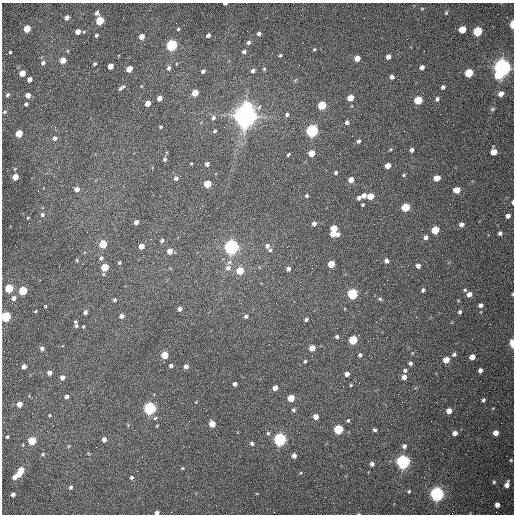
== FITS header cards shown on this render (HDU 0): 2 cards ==
NAXIS1  =                  512 /fastest changing axis
NAXIS2  =                  512 /next to fastest changing axis

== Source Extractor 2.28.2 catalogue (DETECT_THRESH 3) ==
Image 512 x 512 px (HDU 0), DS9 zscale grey, 1 PNG px = 1 image px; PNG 516 x 516 px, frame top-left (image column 1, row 512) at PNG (2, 3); no overlay
Background 1530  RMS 23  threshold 70.1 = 3 sigma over >= 5 px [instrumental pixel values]
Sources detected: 219; all 219 listed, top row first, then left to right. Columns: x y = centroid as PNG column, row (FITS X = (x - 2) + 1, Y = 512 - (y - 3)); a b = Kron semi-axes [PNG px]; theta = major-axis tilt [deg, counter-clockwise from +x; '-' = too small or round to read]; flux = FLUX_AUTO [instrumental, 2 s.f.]
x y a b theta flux
225 4 4 2 - 3.6e+03
422 8 5 3 - 1.4e+03
97 13 6 5 - 5.1e+03
446 13 4 4 - 1.7e+03
67 17 5 4 - 7.9e+03
100 21 5 4 - 6.3e+04
512 24 5 3 - 2.9e+04
27 29 5 4 - 3.1e+04
178 29 4 3 - 1.7e+03
462 29 5 5 - 3.2e+04
477 31 5 5 - 9.6e+04
78 32 5 4 - 1.0e+04
84 32 4 3 - 1.2e+03
259 34 5 4 - 3.9e+03
96 35 4 3 - 2.6e+03
208 35 4 3 - 4.2e+03
51 36 3 2 - 1.5e+03
142 37 5 5 - 1.1e+04
248 42 5 5 - 3.6e+03
171 45 5 5 - 2.6e+05
314 49 5 4 - 1.7e+03
321 49 2 2 - 8.5e+02
68 51 6 3 -71 1.5e+03
10 52 3 3 - 1.7e+03
244 52 5 4 - 3.4e+03
280 55 4 4 - 2.0e+03
388 57 4 4 - 7.6e+03
357 58 5 4 - 1.5e+04
63 60 5 4 - 1.8e+04
43 63 6 5 - 3.8e+03
94 64 4 3 - 2.1e+03
110 66 5 4 - 1.5e+04
422 67 5 4 - 6.6e+03
502 67 6 6 - 1.1e+06
169 68 6 5 - 3.5e+03
129 69 5 4 - 2.0e+04
264 69 5 4 - 1.8e+03
203 71 4 3 - 3.4e+03
253 71 6 5 - 4.2e+03
22 73 5 4 - 1.9e+04
469 73 5 5 - 5.6e+04
498 75 6 6 - 4.6e+04
392 77 5 5 - 4.9e+03
30 79 5 4 - 8.8e+03
443 87 5 4 - 3.8e+03
120 88 7 4 48 3.3e+03
195 93 5 4 - 2.6e+04
105 94 2 2 - 6.8e+02
501 94 6 5 - 8.9e+03
7 95 5 4 - 2.5e+03
28 95 4 4 - 1.1e+04
159 98 5 4 - 1.0e+04
350 98 5 4 - 2.2e+04
437 99 6 5 - 3.5e+03
418 100 5 5 - 6.1e+04
148 103 5 4 - 1.4e+04
26 104 4 3 - 3.0e+03
322 105 5 5 - 6.9e+04
247 106 6 6 - 5.7e+04
492 109 7 4 27 2.4e+03
5 112 5 4 - 1.8e+03
287 115 5 4 - 3.0e+03
245 116 8 7 - 2.2e+06
213 118 6 5 - 3.5e+03
347 122 5 4 - 4.2e+03
160 127 4 3 - 1.8e+03
293 128 2 2 - 7.2e+02
215 131 5 4 - 1.9e+03
312 131 6 5 - 3.5e+05
19 133 5 4 - 4.3e+04
55 138 6 5 - 4.6e+03
358 141 5 4 - 3.0e+03
391 149 4 3 - 1.3e+03
412 150 5 4 - 3.9e+03
494 152 5 5 - 2.1e+04
312 153 5 4 - 2.3e+04
288 155 4 2 - 1.9e+03
165 159 5 4 - 2.5e+03
191 163 4 3 - 1.2e+03
207 164 4 4 - 4.2e+03
388 166 5 4 - 1.3e+04
336 173 4 4 - 2.7e+03
404 175 5 3 - 1.6e+03
15 177 5 4 - 2.4e+04
176 178 5 5 - 3.7e+03
437 178 5 5 - 1.8e+04
351 180 5 4 - 1.2e+04
207 184 5 5 - 3.5e+04
299 187 2 2 - 9.5e+02
77 189 5 5 - 8.2e+03
456 190 5 5 - 2.6e+04
307 196 4 4 - 2.3e+03
364 196 5 4 - 7.1e+03
370 196 5 5 - 2.3e+04
359 198 4 3 - 4.2e+03
512 202 4 2 - 2.8e+03
363 205 3 3 - 1.7e+03
405 207 5 5 - 6.7e+04
42 215 5 5 - 3.6e+03
508 216 5 4 - 6.5e+03
28 218 5 3 - 1.3e+03
136 222 4 4 - 6.0e+03
314 224 4 4 - 6.0e+03
462 224 4 4 - 5.6e+03
334 228 5 5 - 2.7e+04
435 230 5 5 - 4.9e+04
500 233 5 5 - 4.1e+03
333 234 5 4 - 1.3e+04
338 234 5 4 - 4.5e+03
426 237 5 4 - 5.2e+03
162 240 6 5 - 2.7e+03
103 244 5 5 - 4.5e+04
141 246 5 4 - 1.5e+04
267 246 6 5 - 4.6e+03
231 247 6 5 - 7.2e+05
270 250 5 5 - 2.3e+03
170 251 5 5 - 1.3e+04
101 258 5 4 - 3.1e+03
77 260 5 3 - 1.5e+03
386 261 5 5 - 4.7e+03
119 263 3 3 - 1.8e+03
331 264 5 5 - 2.9e+04
418 266 4 4 - 5.4e+03
105 267 5 5 - 4.2e+04
228 268 9 7 44 7.6e+03
288 269 5 4 - 4.5e+03
240 271 5 5 - 3.8e+04
9 288 5 5 - 7.0e+04
423 290 4 3 - 2.7e+03
465 290 5 4 - 2.0e+03
23 291 5 5 - 8.1e+04
352 294 5 5 - 1.7e+05
469 294 5 4 - 8.8e+03
513 294 4 3 - 1.4e+03
14 298 5 5 - 6.2e+03
380 299 5 5 - 1.9e+03
115 300 4 4 - 2.7e+03
276 303 2 2 - 1.0e+03
480 305 4 4 - 4.6e+03
45 306 3 3 - 1.5e+03
180 309 4 4 - 5.3e+03
85 312 4 4 - 3.8e+03
460 312 4 3 - 2.6e+03
121 316 4 4 - 6.0e+03
246 316 5 4 - 3.8e+03
6 317 5 5 - 1.4e+05
306 319 4 3 - 3.2e+03
381 319 2 2 - 1.1e+03
75 322 4 3 - 1.8e+03
76 326 4 4 - 2.6e+03
83 327 3 3 - 1.4e+03
337 337 4 4 - 2.6e+03
353 340 5 5 - 6.7e+04
512 344 6 3 -85 2.4e+04
312 348 5 4 - 1.7e+04
42 349 5 5 - 4.5e+03
454 354 5 5 - 3.2e+03
165 355 5 5 - 3.4e+04
360 355 4 3 - 2.6e+03
472 357 5 4 - 1.1e+04
446 360 5 4 - 1.9e+04
305 361 3 3 - 2.0e+03
410 363 4 4 - 3.2e+03
171 366 4 3 - 4.0e+03
186 366 4 4 - 6.5e+03
24 367 4 4 - 6.1e+03
405 370 5 5 - 3.1e+03
480 370 4 4 - 5.1e+03
49 373 4 4 - 7.0e+03
347 374 4 4 - 6.8e+03
62 377 5 4 - 6.7e+03
404 377 5 5 - 6.8e+03
235 384 4 4 - 4.8e+03
351 385 4 4 - 1.6e+03
275 388 5 4 - 7.8e+03
67 397 4 4 - 4.6e+03
291 398 5 5 - 3.1e+04
483 400 4 3 - 2.7e+03
19 404 4 4 - 1.4e+04
149 408 5 5 - 3.6e+05
293 410 4 4 - 2.7e+03
449 411 5 4 - 1.2e+04
49 415 3 3 - 1.3e+03
316 417 5 4 - 1.0e+04
155 418 5 4 - 2.0e+03
348 420 5 4 - 2.1e+03
189 421 2 2 - 6.1e+02
212 424 5 5 - 2.3e+04
157 425 4 3 - 1.2e+03
338 429 5 5 - 1.1e+05
374 430 5 4 - 2.8e+03
268 433 5 5 - 2.1e+03
455 433 5 4 - 6.2e+03
496 433 5 4 - 1.0e+04
7 437 3 3 - 1.9e+03
104 439 5 4 - 5.8e+03
280 439 5 5 - 4.3e+05
32 441 5 5 - 5.1e+04
252 443 5 4 - 3.7e+03
404 446 5 5 - 4.2e+03
43 454 5 4 - 2.2e+03
294 456 5 4 - 6.7e+03
511 460 4 3 - 1.6e+03
403 462 6 5 - 5.7e+05
372 464 4 4 - 4.6e+03
182 468 4 3 - 1.4e+03
21 470 5 5 - 1.7e+04
19 474 5 4 - 1.5e+04
15 477 5 4 - 9.1e+03
131 478 4 4 - 2.9e+03
494 482 4 4 - 2.0e+03
507 485 6 4 71 9.4e+03
71 487 5 4 - 3.1e+03
409 491 4 4 - 1.6e+03
13 494 4 4 - 5.5e+03
437 494 6 5 - 6.4e+05
316 498 2 2 - 3.4e+03
497 505 4 4 - 8.3e+03
157 513 4 3 - 6.4e+03
At the frame edge (FLAGS 8, measured only in part): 7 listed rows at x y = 225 4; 512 24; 512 202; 513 294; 6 317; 512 344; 157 513